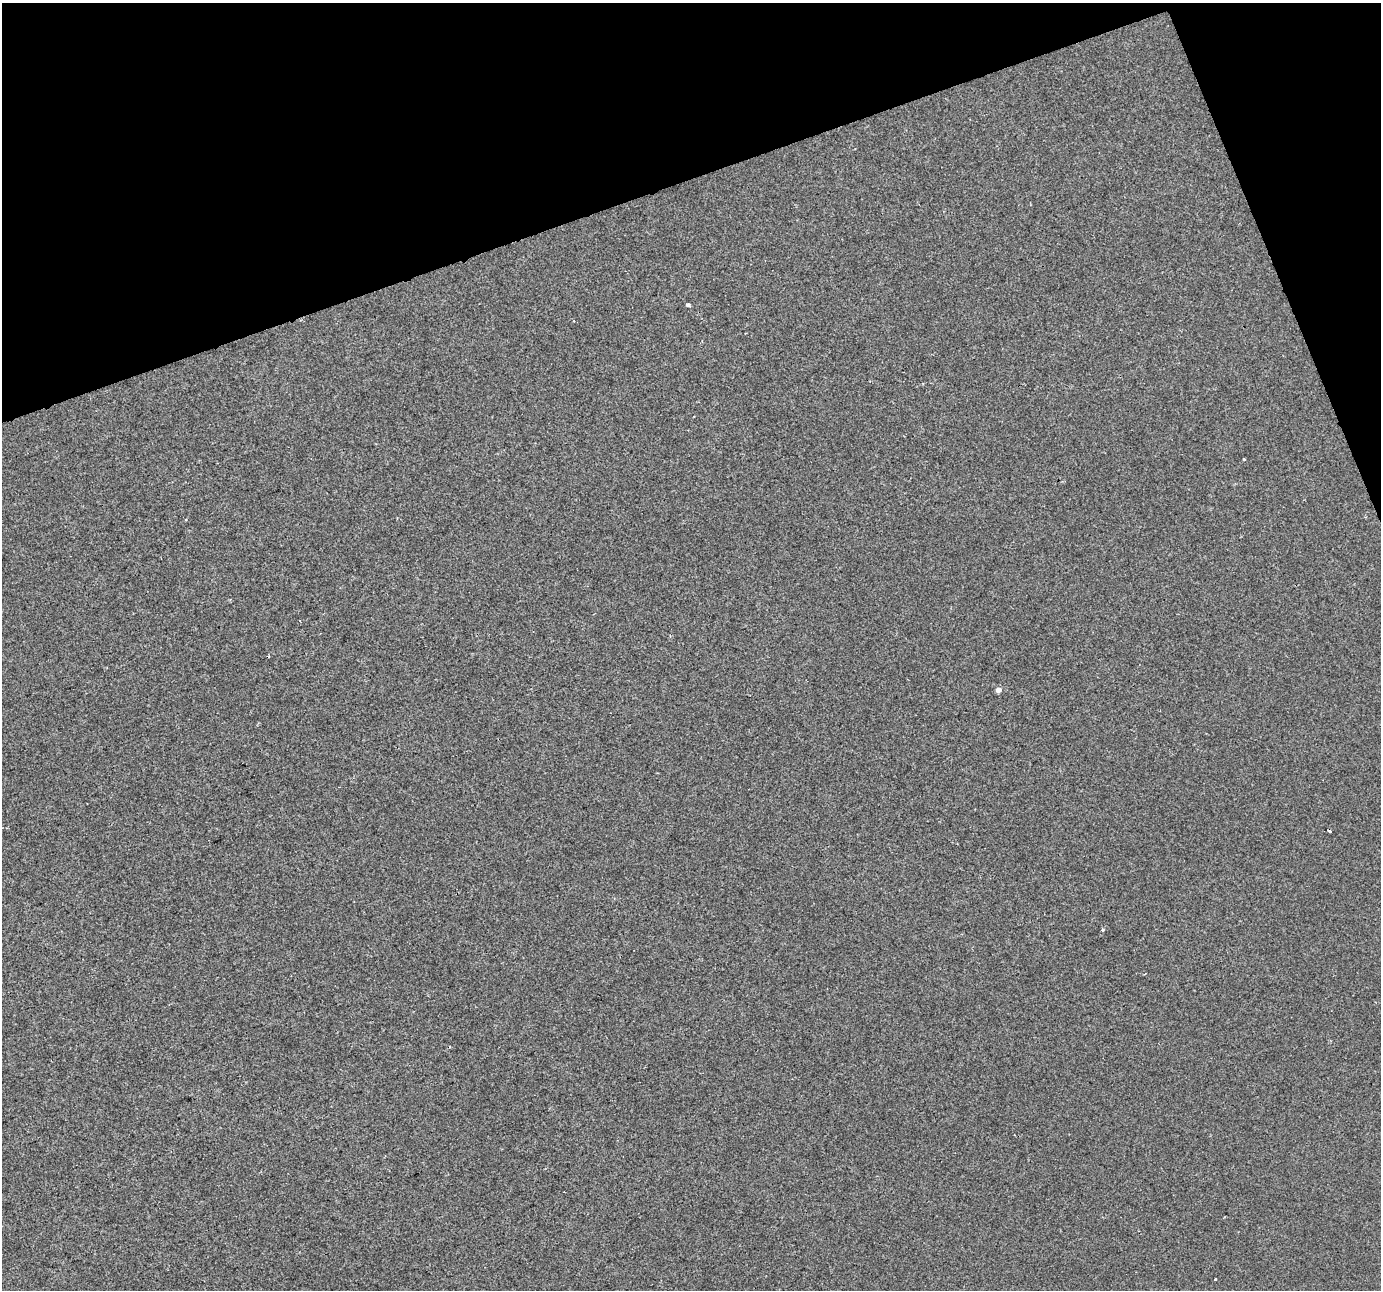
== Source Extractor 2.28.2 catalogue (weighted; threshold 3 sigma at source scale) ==
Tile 3 of 4 x 4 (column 3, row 1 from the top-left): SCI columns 2757-4135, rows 3992-5279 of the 5513 x 5354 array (HDU 1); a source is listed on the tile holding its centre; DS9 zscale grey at full resolution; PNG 1383 x 1292 px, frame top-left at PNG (2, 3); no overlay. Shown black and unused: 17% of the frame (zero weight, under 2 of 3 exposures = <1% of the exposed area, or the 3 px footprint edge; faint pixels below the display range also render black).
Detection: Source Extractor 2.28.2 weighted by HDU 2 'WHT'; one run over the whole footprint, this tile lists its part. Background 2.73e-04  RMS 0.0029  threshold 0.0131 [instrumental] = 3 sigma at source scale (4.5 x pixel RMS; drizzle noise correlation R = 1.50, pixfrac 1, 0.0396/0.0396 arcsec/px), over >= 5 px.
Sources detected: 6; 1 cosmic-ray / hot-pixel residue — not listed; the other 5 listed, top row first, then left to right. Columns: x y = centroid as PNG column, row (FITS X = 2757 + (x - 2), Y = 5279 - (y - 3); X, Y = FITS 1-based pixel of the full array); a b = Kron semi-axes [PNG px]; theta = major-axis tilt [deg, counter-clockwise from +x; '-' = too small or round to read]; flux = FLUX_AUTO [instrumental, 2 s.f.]
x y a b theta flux
688 305 3 3 - 1.9
186 519 3 3 - 0.27
999 690 5 5 - 1.7
1102 929 3 3 - 0.69
1215 1279 3 2 - 0.31